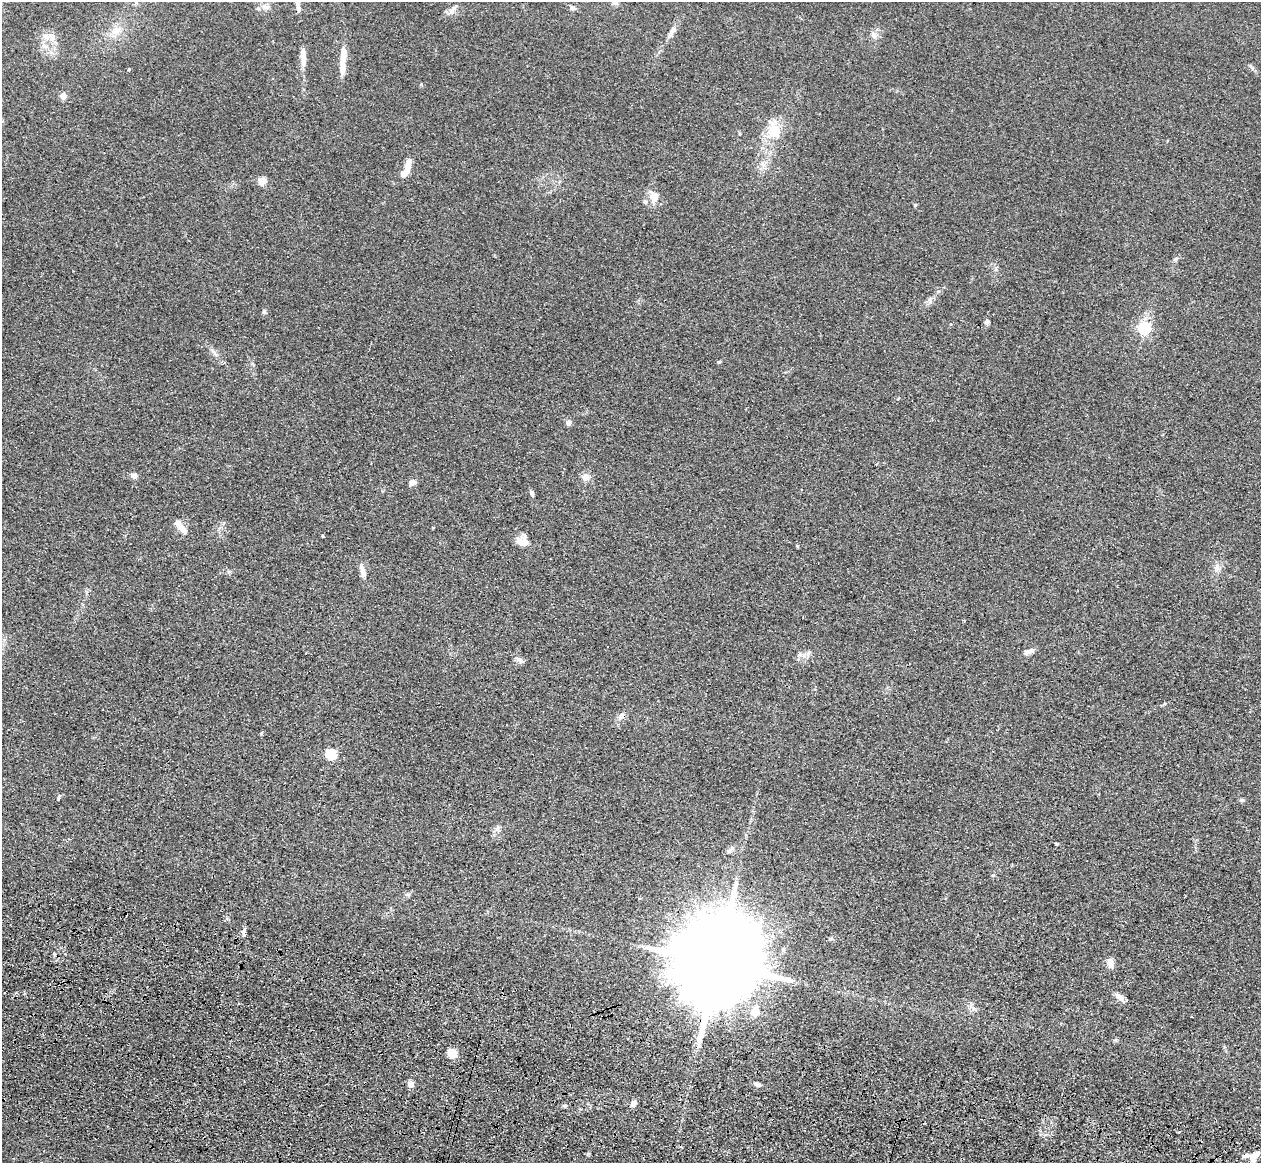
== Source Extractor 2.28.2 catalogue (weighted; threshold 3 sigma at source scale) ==
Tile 6 of 4 x 4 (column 2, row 2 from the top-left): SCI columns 1296-2554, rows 2685-3845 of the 5108 x 5248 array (HDU 1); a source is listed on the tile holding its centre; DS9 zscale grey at full resolution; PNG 1263 x 1165 px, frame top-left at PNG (2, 2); no overlay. Shown black and unused: <1% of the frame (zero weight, under 3 of 4 exposures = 6% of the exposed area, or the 3 px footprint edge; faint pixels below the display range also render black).
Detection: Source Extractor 2.28.2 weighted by HDU 2 'WHT'; one run over the whole footprint, this tile lists its part. Background 0.0613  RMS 0.0074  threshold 0.0333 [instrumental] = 3 sigma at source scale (4.5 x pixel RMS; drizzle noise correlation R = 1.50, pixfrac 1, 0.05/0.05 arcsec/px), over >= 5 px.
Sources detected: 62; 1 inside a brighter object's white glare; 1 cosmic-ray / hot-pixel residue — not listed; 4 inside a brighter listed object's ellipse — not listed separately; the other 56 listed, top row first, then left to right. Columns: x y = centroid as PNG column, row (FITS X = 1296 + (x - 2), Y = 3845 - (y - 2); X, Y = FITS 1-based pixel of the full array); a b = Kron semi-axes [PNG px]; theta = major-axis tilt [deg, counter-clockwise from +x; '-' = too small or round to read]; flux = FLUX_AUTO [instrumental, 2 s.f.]
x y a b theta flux
615 2 8 7 - 2.4
265 7 11 6 -6 3.5
298 7 14 6 -75 4.3
573 8 7 6 - 1.8
452 10 13 7 57 4.5
116 30 14 11 10 8.4
672 32 20 6 53 5.1
873 35 9 7 -66 3
46 36 9 7 -1 3.8
343 56 23 7 82 12
303 57 20 6 -87 8.7
421 84 5 5 - 0.83
63 96 4 4 - 13
774 130 30 15 -74 19
407 169 13 8 84 7.1
262 181 5 5 - 22
654 197 16 11 -71 8.9
915 205 5 4 - 0.85
930 300 11 3 -86 1.4
264 311 7 5 61 1.2
987 322 8 5 8 1.5
1144 328 6 5 - 110
214 352 19 5 -51 3.9
569 422 4 4 - 6
134 475 9 6 -27 2.8
585 477 10 9 - 5
412 483 8 6 24 3.7
532 493 7 5 -61 1.9
180 525 19 7 -52 8.3
323 536 4 3 - 0.55
522 541 14 12 -3 7.5
1217 568 9 7 -24 3.3
363 571 19 7 -74 5
1029 651 14 5 22 4.2
520 660 10 6 -39 2.9
620 718 7 4 73 1.8
331 754 5 5 - 61
59 797 8 3 68 0.98
1242 800 6 5 - 1.2
497 828 7 4 70 1.8
1057 844 5 3 - 0.74
730 850 13 6 44 2.9
993 875 5 4 - 0.91
408 895 7 4 -19 1.1
244 930 9 3 78 1.9
831 939 6 5 - 1.4
54 954 5 4 - 1.1
1110 962 13 8 -90 4.6
718 963 31 19 73 19000
1120 997 12 7 -39 4.4
754 1011 10 9 - 10
452 1053 12 10 -22 8.1
410 1084 4 4 - 14
757 1085 7 4 -13 2.5
634 1103 7 6 - 4
1254 1156 15 8 52 8.6
Overlapping masked pixels (flux is a lower limit): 1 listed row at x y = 718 963
Isophote crosses this tile's border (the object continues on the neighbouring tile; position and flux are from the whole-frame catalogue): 1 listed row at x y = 615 2
Unlisted compact peaks at least as high as the median listed source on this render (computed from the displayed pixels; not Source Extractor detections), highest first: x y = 719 362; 797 546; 1175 259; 800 655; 1116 1040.